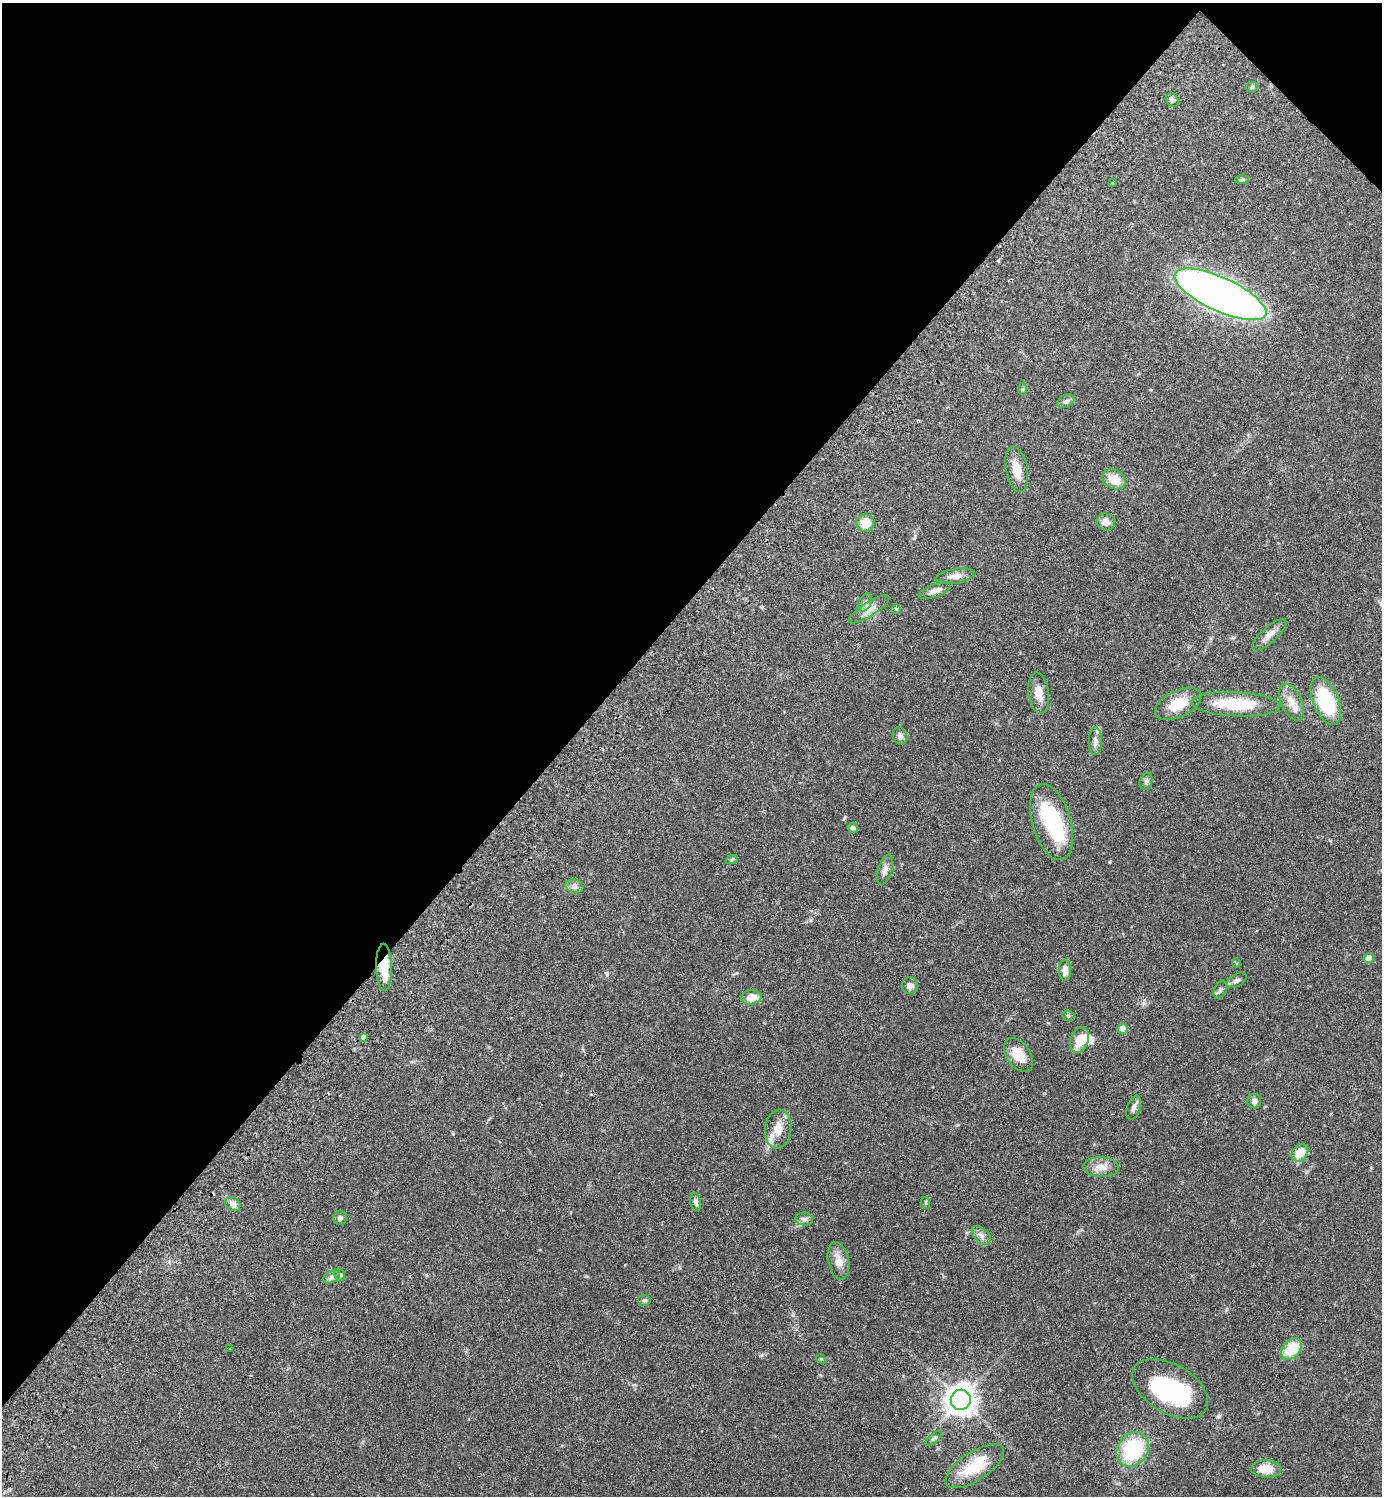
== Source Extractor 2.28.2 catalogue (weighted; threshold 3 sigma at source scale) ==
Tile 2 of 4 x 4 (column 2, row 1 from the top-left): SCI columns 1725-3104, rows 4524-6017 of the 6070 x 6063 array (HDU 1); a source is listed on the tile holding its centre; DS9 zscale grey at full resolution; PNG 1384 x 1498 px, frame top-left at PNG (2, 3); each listed source drawn as its Kron ellipse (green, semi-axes under 4 px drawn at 4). Shown black and unused: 42% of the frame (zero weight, under 2 of 3 exposures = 3% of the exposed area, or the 3 px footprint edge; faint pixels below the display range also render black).
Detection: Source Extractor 2.28.2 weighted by HDU 2 'WHT'; one run over the whole footprint, this tile lists its part. Background 0.074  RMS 0.0053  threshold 0.0237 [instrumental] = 3 sigma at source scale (4.5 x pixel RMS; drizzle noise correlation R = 1.50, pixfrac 1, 0.05/0.05 arcsec/px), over >= 5 px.
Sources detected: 76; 5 inside a brighter object's white glare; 1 cosmic-ray / hot-pixel residue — neither listed nor drawn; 3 inside a brighter listed object's ellipse — not listed separately; the other 67 listed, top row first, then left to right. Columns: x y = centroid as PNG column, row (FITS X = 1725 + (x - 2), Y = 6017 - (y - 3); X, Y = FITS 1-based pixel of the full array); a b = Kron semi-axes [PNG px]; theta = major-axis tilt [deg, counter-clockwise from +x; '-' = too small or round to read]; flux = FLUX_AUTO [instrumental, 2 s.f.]
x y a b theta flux
1252 87 6 5 - 0.78
1172 100 7 6 - 1.4
1242 179 7 4 1 0.78
1112 183 3 3 - 0.53
1220 294 50 17 -25 460
1022 389 6 4 89 0.67
1066 401 9 6 27 1.5
1017 470 23 11 -78 7.6
1114 479 12 9 -33 8.2
1106 522 9 8 - 3.6
865 523 9 9 - 8
955 576 20 7 10 4.1
935 591 17 6 20 3.2
865 603 9 6 63 1.9
869 609 24 7 32 4.4
896 609 5 5 - 0.59
1269 635 21 8 42 4
1039 693 21 10 -83 6
1326 701 25 12 -68 35
1291 702 19 10 -65 6.3
1178 704 25 13 26 12
1236 704 44 12 -3 26
900 736 9 7 -73 1.9
1095 741 14 6 88 2.3
1146 781 8 6 74 1.4
1051 822 39 19 -73 27
853 828 5 5 - 1.7
732 859 6 4 20 0.64
885 870 15 7 73 2.8
574 886 9 6 -15 2
1369 958 5 4 - 6.5
1236 963 5 4 - 0.59
384 967 23 8 -89 12
1065 970 10 6 -88 4.1
1237 980 11 6 32 1.6
910 986 8 8 - 2.8
1220 990 9 6 67 1.4
751 997 10 7 8 5.8
1068 1016 6 5 - 0.82
1123 1029 5 5 - 7.3
364 1037 4 3 - 3.3
1080 1040 13 9 69 8.5
1018 1055 19 11 -55 8.7
1254 1101 7 7 - 1.9
1134 1108 12 6 71 2.1
778 1129 19 13 83 7.2
1300 1153 9 7 54 9
1101 1167 18 9 -2 5.3
696 1202 9 5 -81 1.8
926 1203 6 4 -72 0.58
233 1204 8 6 -36 2.6
340 1218 7 6 - 1.4
804 1219 9 6 -7 1.7
981 1235 11 7 -41 2.5
838 1261 19 10 -79 6
340 1275 6 5 - 0.92
331 1277 9 5 27 1.5
644 1300 6 5 - 1.1
230 1349 3 2 - 0.6
1291 1349 12 8 47 15
821 1359 5 4 - 0.58
1170 1389 42 24 -30 57
961 1400 10 10 - 610
934 1438 10 4 41 1.1
1133 1449 18 15 57 38
975 1466 33 14 33 18
1266 1469 15 9 -2 8.5
Overlapping masked pixels (flux is a lower limit): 1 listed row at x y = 384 967
Unlisted compact peaks at least as high as the median listed source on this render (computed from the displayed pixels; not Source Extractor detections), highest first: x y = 606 973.